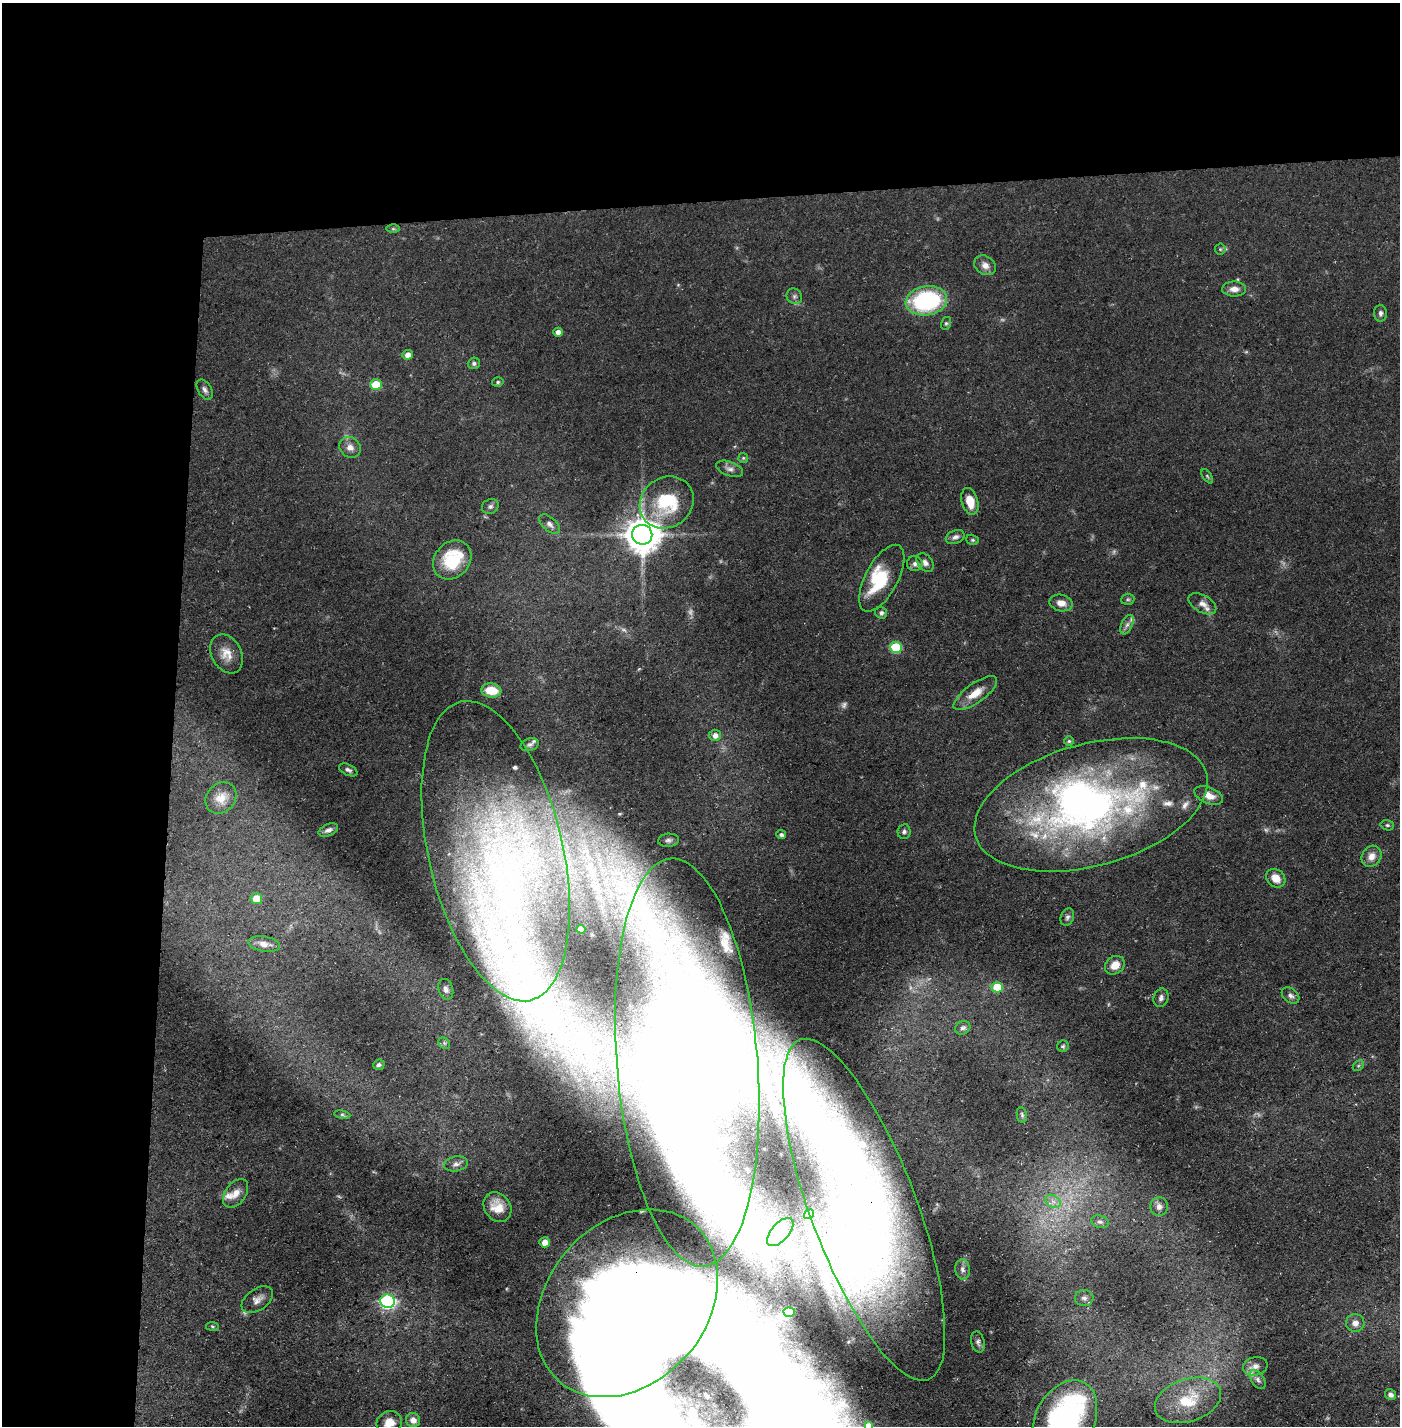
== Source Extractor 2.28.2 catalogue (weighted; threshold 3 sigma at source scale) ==
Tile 1 of 3 x 3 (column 1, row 1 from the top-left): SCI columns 25-1422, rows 2850-4273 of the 4243 x 4273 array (HDU 1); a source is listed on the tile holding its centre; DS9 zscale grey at full resolution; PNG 1402 x 1428 px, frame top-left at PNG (2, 3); each listed source drawn as its Kron ellipse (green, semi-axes under 4 px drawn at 4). Shown black and unused: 24% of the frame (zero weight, under 3 of 5 exposures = <1% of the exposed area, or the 3 px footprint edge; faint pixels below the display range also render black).
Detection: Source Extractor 2.28.2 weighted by HDU 2 'WHT'; one run over the whole footprint, this tile lists its part. Background 0.0545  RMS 0.004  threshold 0.0181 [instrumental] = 3 sigma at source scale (4.5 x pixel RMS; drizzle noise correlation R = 1.50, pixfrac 1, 0.05/0.05 arcsec/px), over >= 5 px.
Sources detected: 128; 7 too faint to see at this stretch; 5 inside a brighter object's white glare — neither listed nor drawn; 19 inside a brighter listed object's ellipse — not listed separately; the other 97 listed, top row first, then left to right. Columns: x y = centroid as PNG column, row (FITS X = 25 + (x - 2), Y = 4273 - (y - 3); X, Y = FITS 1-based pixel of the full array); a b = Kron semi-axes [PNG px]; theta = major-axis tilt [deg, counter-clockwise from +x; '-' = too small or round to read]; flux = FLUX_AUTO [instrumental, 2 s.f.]
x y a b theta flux
393 229 6 4 0 0.56
1220 249 5 5 - 0.62
985 265 11 9 -34 2.6
1234 289 12 7 -1 2.9
794 296 8 7 - 1.2
926 301 21 14 9 49
1380 313 8 6 -87 1.2
946 323 6 5 - 0.68
558 332 5 4 - 2.1
408 355 5 4 - 2.8
474 363 6 6 - 0.93
498 382 6 4 16 0.69
376 385 6 5 - 12
205 390 11 6 -61 1.5
350 447 11 9 -45 2.8
743 458 5 5 - 0.5
730 469 14 7 -20 2
1207 476 8 4 -55 0.61
970 501 14 8 -74 6.3
667 502 28 25 37 27
490 506 9 7 28 1.2
550 524 12 6 -42 1.8
642 535 10 10 - 1000
955 537 10 6 24 1.6
972 540 6 5 - 0.67
452 560 21 17 48 19
925 563 10 7 -50 1.9
915 564 8 7 - 1.8
882 578 37 16 62 18
1128 599 6 5 - 0.74
1061 603 12 8 -12 3.2
1202 604 15 8 -29 2.7
881 613 6 5 - 1.1
1127 625 10 5 64 1.6
896 647 6 5 - 22
227 654 20 15 -63 5.8
491 690 10 7 -7 9.1
975 693 26 9 36 6.3
715 735 6 5 - 1.9
1069 741 4 4 - 0.59
530 745 9 6 17 1.1
348 770 10 5 -26 1.2
1209 795 15 8 -22 4.1
221 798 17 14 49 5
1091 805 120 61 15 190
1387 825 7 5 -14 0.74
328 830 10 5 23 1.6
904 832 7 6 - 1.1
781 835 5 4 - 1.1
669 840 10 6 6 1.3
496 851 153 67 -77 180
1372 856 11 9 56 3.5
1276 878 10 8 -41 4.4
256 898 5 5 - 7.1
1067 917 9 6 69 1.2
581 929 4 4 - 1.1
264 944 16 7 -9 3.5
1115 965 10 8 37 4.5
997 987 6 5 - 14
446 989 11 7 -73 1.7
1291 996 10 7 -38 1.5
1161 998 9 7 72 1.4
963 1028 8 6 27 1.2
444 1043 6 5 - 0.88
1063 1046 6 5 - 0.71
687 1062 204 70 -85 390
379 1065 6 5 - 0.87
1358 1066 6 4 45 0.7
342 1115 8 4 -8 0.73
1022 1115 8 5 -80 0.83
456 1164 12 7 10 1.8
236 1193 16 10 53 3.7
1053 1201 8 6 -30 1.9
497 1207 16 13 -52 6.5
1159 1207 9 8 - 2.1
864 1210 181 53 -69 300
809 1214 5 4 - 1.2
1100 1222 9 6 -18 1.2
780 1232 17 8 48 3.3
545 1242 5 5 - 3.3
962 1269 10 7 -84 1.8
1084 1298 9 8 - 1.6
257 1300 17 10 35 3
388 1301 7 6 - 77
627 1303 103 79 49 410
789 1312 6 4 -4 1.4
1355 1323 9 9 - 2.5
212 1326 6 4 -8 0.54
978 1342 11 6 -77 1.3
1255 1366 12 9 13 2.7
1258 1380 10 6 -56 1.6
1390 1395 6 5 - 1.8
1188 1400 34 21 19 19
413 1420 7 7 - 2.7
1065 1420 42 29 62 77
389 1423 13 11 23 5
868 1426 4 3 - 0.89
Overlapping masked pixels (flux is a lower limit): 3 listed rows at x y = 687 1062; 864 1210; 627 1303
Isophote crosses this tile's border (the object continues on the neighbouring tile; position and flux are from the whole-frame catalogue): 3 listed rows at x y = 1065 1420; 389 1423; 868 1426